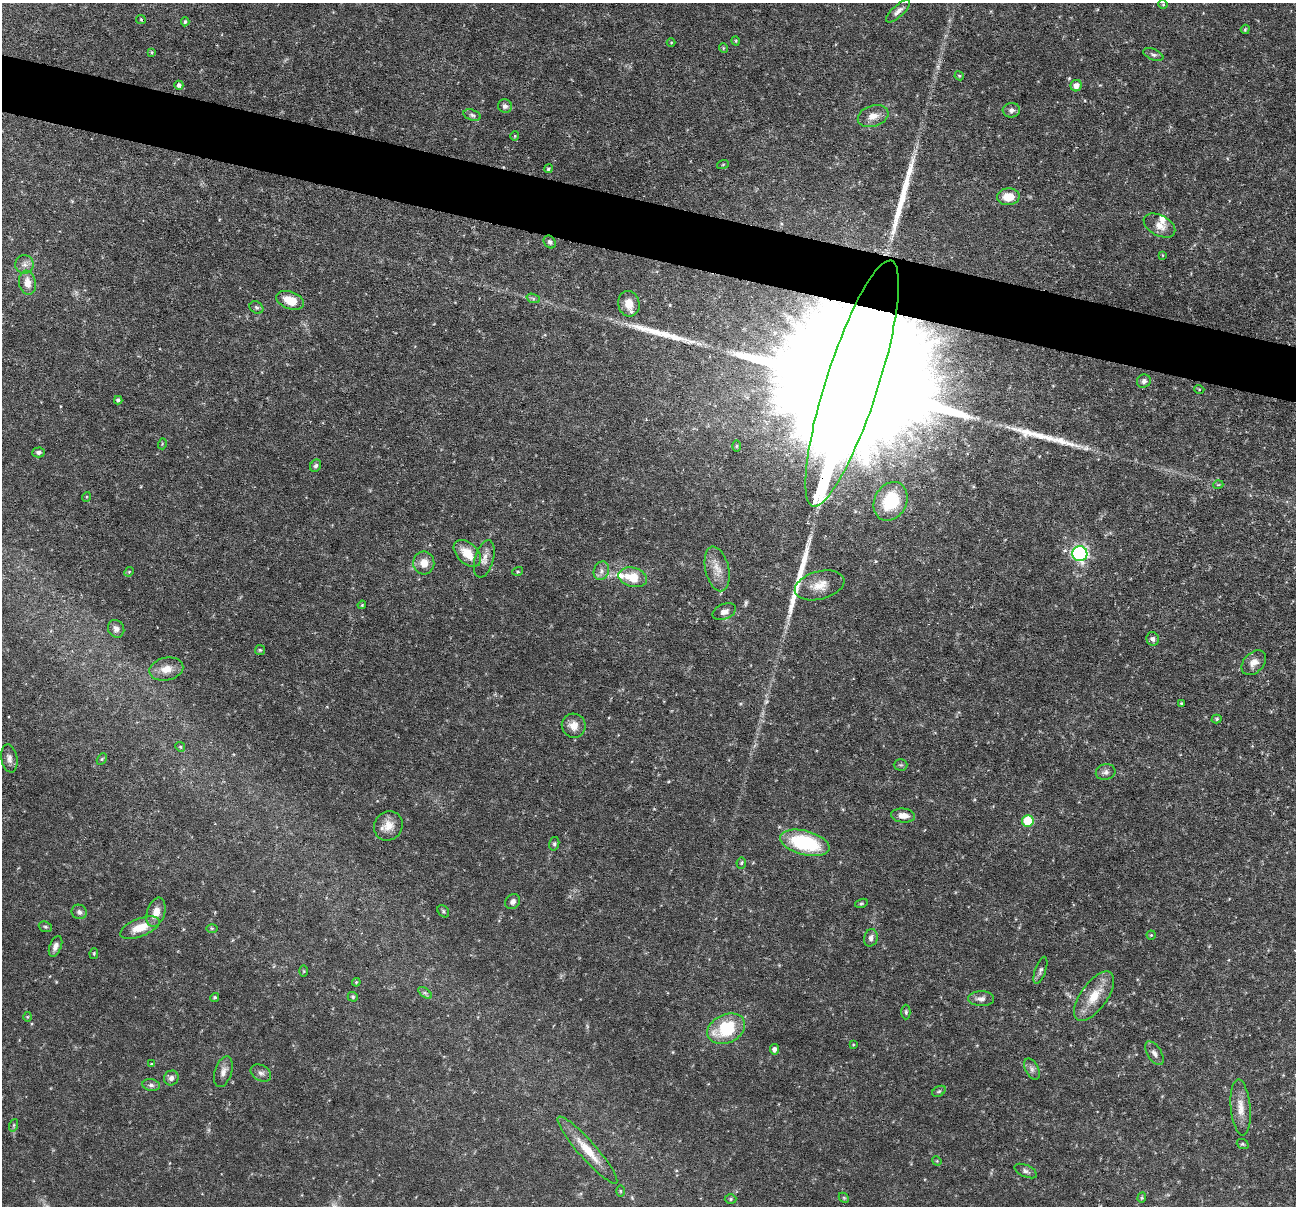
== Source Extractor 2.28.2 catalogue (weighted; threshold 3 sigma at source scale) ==
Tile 11 of 4 x 4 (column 3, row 3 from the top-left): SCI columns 2587-3880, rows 1452-2655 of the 5173 x 5188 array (HDU 1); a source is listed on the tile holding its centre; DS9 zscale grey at full resolution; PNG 1298 x 1208 px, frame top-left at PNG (2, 3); each listed source drawn as its Kron ellipse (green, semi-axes under 4 px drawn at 4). Shown black and unused: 5% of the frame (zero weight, under 3 of 6 exposures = <1% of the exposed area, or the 3 px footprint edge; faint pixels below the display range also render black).
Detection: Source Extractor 2.28.2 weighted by HDU 2 'WHT'; one run over the whole footprint, this tile lists its part. Background 0.0644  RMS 0.0042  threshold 0.0171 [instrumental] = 3 sigma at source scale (4.09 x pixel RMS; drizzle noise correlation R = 1.36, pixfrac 0.8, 0.05/0.05 arcsec/px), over >= 5 px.
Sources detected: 124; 2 too faint to see at this stretch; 5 long thin detections or spike segments (spike, bleed or trail) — neither listed nor drawn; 2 inside a brighter listed object's ellipse — not listed separately; the other 115 listed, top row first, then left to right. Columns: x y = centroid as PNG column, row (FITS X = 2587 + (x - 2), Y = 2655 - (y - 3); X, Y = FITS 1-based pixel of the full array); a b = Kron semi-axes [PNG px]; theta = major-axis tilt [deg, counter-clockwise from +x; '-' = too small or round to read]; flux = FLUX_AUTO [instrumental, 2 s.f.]
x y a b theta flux
1163 4 4 4 - 0.42
898 11 15 5 42 1.9
141 19 5 4 - 0.44
185 22 5 3 - 0.66
1245 29 5 3 - 0.46
736 41 5 3 - 0.35
671 42 4 3 - 0.28
723 48 5 3 - 0.36
152 52 4 3 - 0.41
1153 55 10 5 -23 0.95
959 76 5 4 - 0.48
179 85 4 4 - 1.3
1076 86 6 5 - 3
505 106 7 6 - 1.2
1011 110 8 7 - 1.8
472 115 9 5 -16 1
873 116 16 10 17 3.5
515 136 4 4 - 0.37
723 164 6 3 20 0.42
548 169 4 4 - 0.51
1008 197 11 8 2 6.2
1159 225 17 10 -28 3.8
550 242 7 5 -48 1
1162 255 4 2 - 0.28
24 264 9 9 - 2
27 283 12 8 -80 4
533 298 7 4 -19 0.79
290 300 14 8 -20 7.1
629 304 13 10 -78 5
256 308 7 6 - 0.89
1144 381 7 6 - 1.5
852 383 129 26 72 67000
1199 389 5 3 - 0.32
118 400 4 4 - 0.85
162 444 5 3 - 0.36
737 446 5 3 - 0.42
38 452 6 5 - 1.2
316 466 6 5 - 0.9
1218 485 5 3 - 0.38
86 497 5 3 - 0.33
891 501 20 16 62 19
467 553 16 10 -43 7.7
1080 554 7 7 - 69
484 559 19 9 74 3.1
424 563 11 10 - 4.3
717 569 23 11 -77 5
518 571 5 3 - 0.41
601 571 9 7 70 1.9
129 572 5 4 - 0.4
633 577 14 9 -13 8.3
820 585 25 14 15 6.1
362 605 4 3 - 0.44
724 612 12 7 23 2
116 629 9 8 - 1.7
1153 639 7 6 - 1.2
260 650 5 5 - 0.5
1254 663 14 10 47 3
166 669 17 11 12 4.5
1181 703 3 3 - 0.46
1216 719 5 4 - 0.56
574 726 12 12 - 3.8
180 747 5 4 - 0.52
9 758 14 8 -79 2.1
102 759 6 4 60 0.6
901 765 7 5 0 0.68
1106 772 10 7 13 1.6
903 815 12 7 -4 3.5
1028 821 6 6 - 14
388 826 15 14 - 4.8
805 843 25 12 -14 31
554 844 7 5 76 0.66
741 863 5 5 - 0.5
513 902 8 7 - 1.5
861 903 6 4 18 0.54
443 911 7 5 -47 0.66
79 912 8 7 - 1.2
156 912 15 8 72 4
45 927 7 5 -21 0.69
140 928 21 9 21 7.5
212 928 6 4 0 0.54
1151 935 4 4 - 0.49
871 938 9 6 75 1.6
55 946 11 6 68 1.9
94 953 5 4 - 0.42
1040 970 14 5 71 1.2
304 971 5 3 - 0.4
356 982 4 3 - 0.38
425 993 8 4 -36 0.81
1094 996 29 13 54 9.1
215 997 4 4 - 0.64
353 997 5 4 - 0.53
981 999 13 7 -1 1.9
906 1012 7 4 -90 0.69
27 1017 5 3 - 0.39
726 1029 20 14 25 22
853 1045 4 3 - 0.3
774 1049 5 4 - 1.4
1154 1053 13 7 -59 1.8
151 1064 3 3 - 0.33
1032 1069 11 6 -62 1.4
223 1072 16 8 72 2.5
261 1073 11 7 -30 1.6
171 1078 8 7 - 1.6
151 1085 9 5 -9 1.3
939 1091 7 4 29 0.67
1241 1107 28 10 -85 5.3
14 1125 6 4 71 0.55
1243 1144 6 4 -21 0.56
587 1150 44 9 -49 9.1
937 1161 5 4 - 0.38
1026 1171 12 6 -24 1.2
620 1191 6 4 -89 0.47
844 1198 6 4 -44 0.49
1142 1198 5 4 - 0.51
731 1199 6 4 1 0.64
Overlapping masked pixels (flux is a lower limit): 1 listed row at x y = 852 383